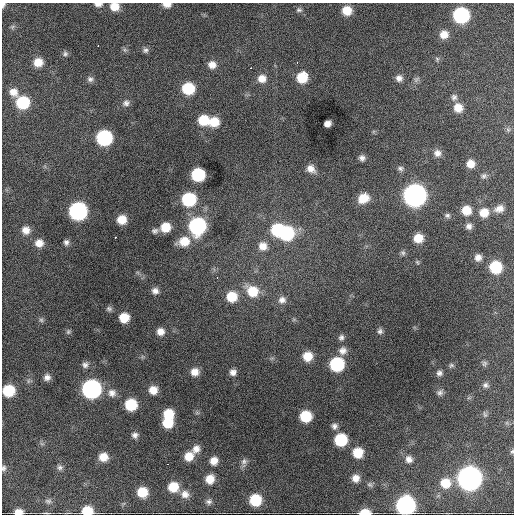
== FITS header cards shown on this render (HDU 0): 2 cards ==
NAXIS1  =                  512 / Axis length
NAXIS2  =                  512 / Axis length

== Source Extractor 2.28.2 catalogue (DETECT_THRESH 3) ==
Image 512 x 512 px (HDU 0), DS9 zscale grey, 1 PNG px = 1 image px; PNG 516 x 516 px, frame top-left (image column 1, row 512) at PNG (2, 3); no overlay
Background 2390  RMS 47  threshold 140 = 3 sigma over >= 5 px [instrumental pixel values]
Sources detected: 134; all 134 listed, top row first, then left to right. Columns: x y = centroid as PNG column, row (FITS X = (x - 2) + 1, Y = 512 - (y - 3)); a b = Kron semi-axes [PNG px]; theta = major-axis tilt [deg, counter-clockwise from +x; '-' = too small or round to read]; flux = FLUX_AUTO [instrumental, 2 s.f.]
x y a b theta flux
98 4 9 5 -1 1.4e+04
167 4 9 5 -2 2.0e+04
3 5 7 4 78 9.4e+03
115 6 9 8 - 4.1e+04
299 10 8 6 -5 7.6e+03
347 10 9 8 - 5.1e+04
461 15 10 9 - 4.4e+05
12 27 7 5 19 7.0e+03
444 34 9 9 - 3.3e+04
98 45 3 2 - 4.6e+03
125 50 7 5 -44 6.5e+03
145 50 8 7 - 9.3e+03
65 54 8 7 - 8.6e+03
437 59 7 5 -89 5.4e+03
38 62 10 9 - 4.3e+04
297 62 3 2 - 4.7e+03
212 65 10 9 - 2.6e+04
250 68 3 2 - 7.1e+03
305 73 7 3 -41 2.1e+04
302 77 9 8 - 8.3e+04
262 78 10 9 - 3.0e+04
399 78 8 8 - 1.6e+04
90 79 9 7 -8 1.1e+04
416 79 10 6 45 9.2e+03
188 88 9 9 - 1.3e+05
13 92 11 9 -31 2.9e+04
454 97 8 8 - 1.1e+04
23 102 10 9 - 1.7e+05
126 103 10 9 - 1.4e+04
458 108 10 9 - 3.8e+04
203 120 10 10 - 8.1e+04
214 122 10 10 - 6.3e+04
327 124 6 5 - 1.9e+04
508 130 6 6 - 6.9e+03
104 138 10 9 - 4.0e+05
437 153 9 9 - 1.9e+04
362 158 6 5 - 1.1e+04
470 164 8 8 - 3.1e+04
400 168 9 6 -5 8.5e+03
311 169 10 8 -36 2.4e+04
198 175 9 9 - 2.1e+05
484 176 8 7 - 9.5e+03
365 194 3 2 - 9.3e+03
415 195 11 11 - 2.3e+06
363 198 10 8 15 4.8e+04
189 199 10 9 - 2.3e+05
499 209 11 9 23 2.4e+04
466 210 9 9 - 5.1e+04
78 211 10 10 - 7.0e+05
484 213 10 10 - 4.3e+04
447 215 8 6 -10 8.3e+03
122 220 8 8 - 4.7e+04
197 226 11 10 - 5.3e+05
469 226 8 7 - 1.3e+04
165 227 9 8 - 6.0e+04
26 230 11 10 - 2.7e+04
277 230 10 9 - 1.5e+05
155 231 9 7 3 9.9e+03
286 233 11 10 - 3.0e+05
115 237 3 2 - 4.3e+03
418 238 8 7 - 4.7e+04
184 241 12 10 13 6.0e+04
66 242 7 6 - 1.1e+04
39 243 10 9 - 2.9e+04
263 246 10 10 - 3.1e+04
403 253 7 6 - 6.7e+03
478 257 8 7 - 1.8e+04
417 262 5 5 - 4.0e+03
496 267 9 9 - 1.5e+05
217 278 3 2 - 8.8e+03
155 291 8 7 - 1.5e+04
252 291 14 11 -37 8.3e+04
232 297 10 10 - 7.8e+04
282 300 10 9 - 1.8e+04
109 309 8 6 -4 7.5e+03
124 318 8 8 - 6.0e+04
41 320 6 6 - 6.7e+03
380 331 7 7 - 9.0e+03
68 332 7 6 - 5.7e+03
160 332 8 7 - 2.3e+04
341 338 8 7 - 1.0e+04
342 351 10 8 -2 2.4e+04
308 356 10 9 - 4.9e+04
484 363 7 7 - 7.2e+03
337 364 9 9 - 2.6e+05
85 365 9 8 - 1.2e+04
451 365 7 6 - 6.5e+03
195 372 8 8 - 2.8e+04
233 372 7 7 - 1.5e+04
439 373 7 7 - 1.1e+04
47 377 8 7 - 1.6e+04
486 385 7 7 - 9.5e+03
91 389 10 10 - 9.2e+05
153 390 8 8 - 3.4e+04
8 391 9 9 - 1.2e+05
440 392 9 7 32 1.1e+04
112 393 11 11 - 2.2e+04
131 405 9 9 - 1.2e+05
197 413 7 4 -18 5.0e+03
168 414 9 8 - 7.4e+04
485 414 8 5 -78 6.7e+03
306 416 9 8 - 1.1e+05
167 423 9 8 - 7.7e+04
334 426 8 8 - 1.2e+04
135 435 8 7 - 1.2e+04
341 440 9 9 - 1.5e+05
42 444 7 4 -19 5.6e+03
196 449 10 8 50 2.2e+04
512 451 6 4 67 4.4e+03
358 453 9 9 - 6.9e+04
189 456 10 8 38 4.3e+04
103 457 9 8 - 3.8e+04
409 459 9 9 - 1.9e+04
214 461 8 7 - 2.6e+04
244 461 9 8 - 1.1e+04
167 464 2 2 - 2.1e+03
60 467 8 7 - 8.9e+03
4 468 8 6 71 8.1e+03
356 478 9 8 - 2.5e+04
469 478 11 11 - 2.8e+06
210 479 9 8 - 4.0e+04
445 483 11 11 - 5.6e+04
370 485 8 6 -35 7.7e+03
173 487 10 9 - 6.5e+04
142 492 8 8 - 6.5e+04
185 494 11 10 - 2.4e+04
255 500 9 9 - 1.2e+05
48 501 9 6 -8 8.5e+03
209 502 9 8 - 1.1e+04
405 505 10 10 - 9.1e+05
87 511 9 7 3 7.5e+04
18 512 8 5 4 2.7e+04
46 513 9 2 1 4.5e+03
365 513 10 5 1 5.8e+04
At the frame edge (FLAGS 8, measured only in part): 11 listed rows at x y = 98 4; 167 4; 3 5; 115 6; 8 391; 512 451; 4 468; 405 505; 87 511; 18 512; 365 513